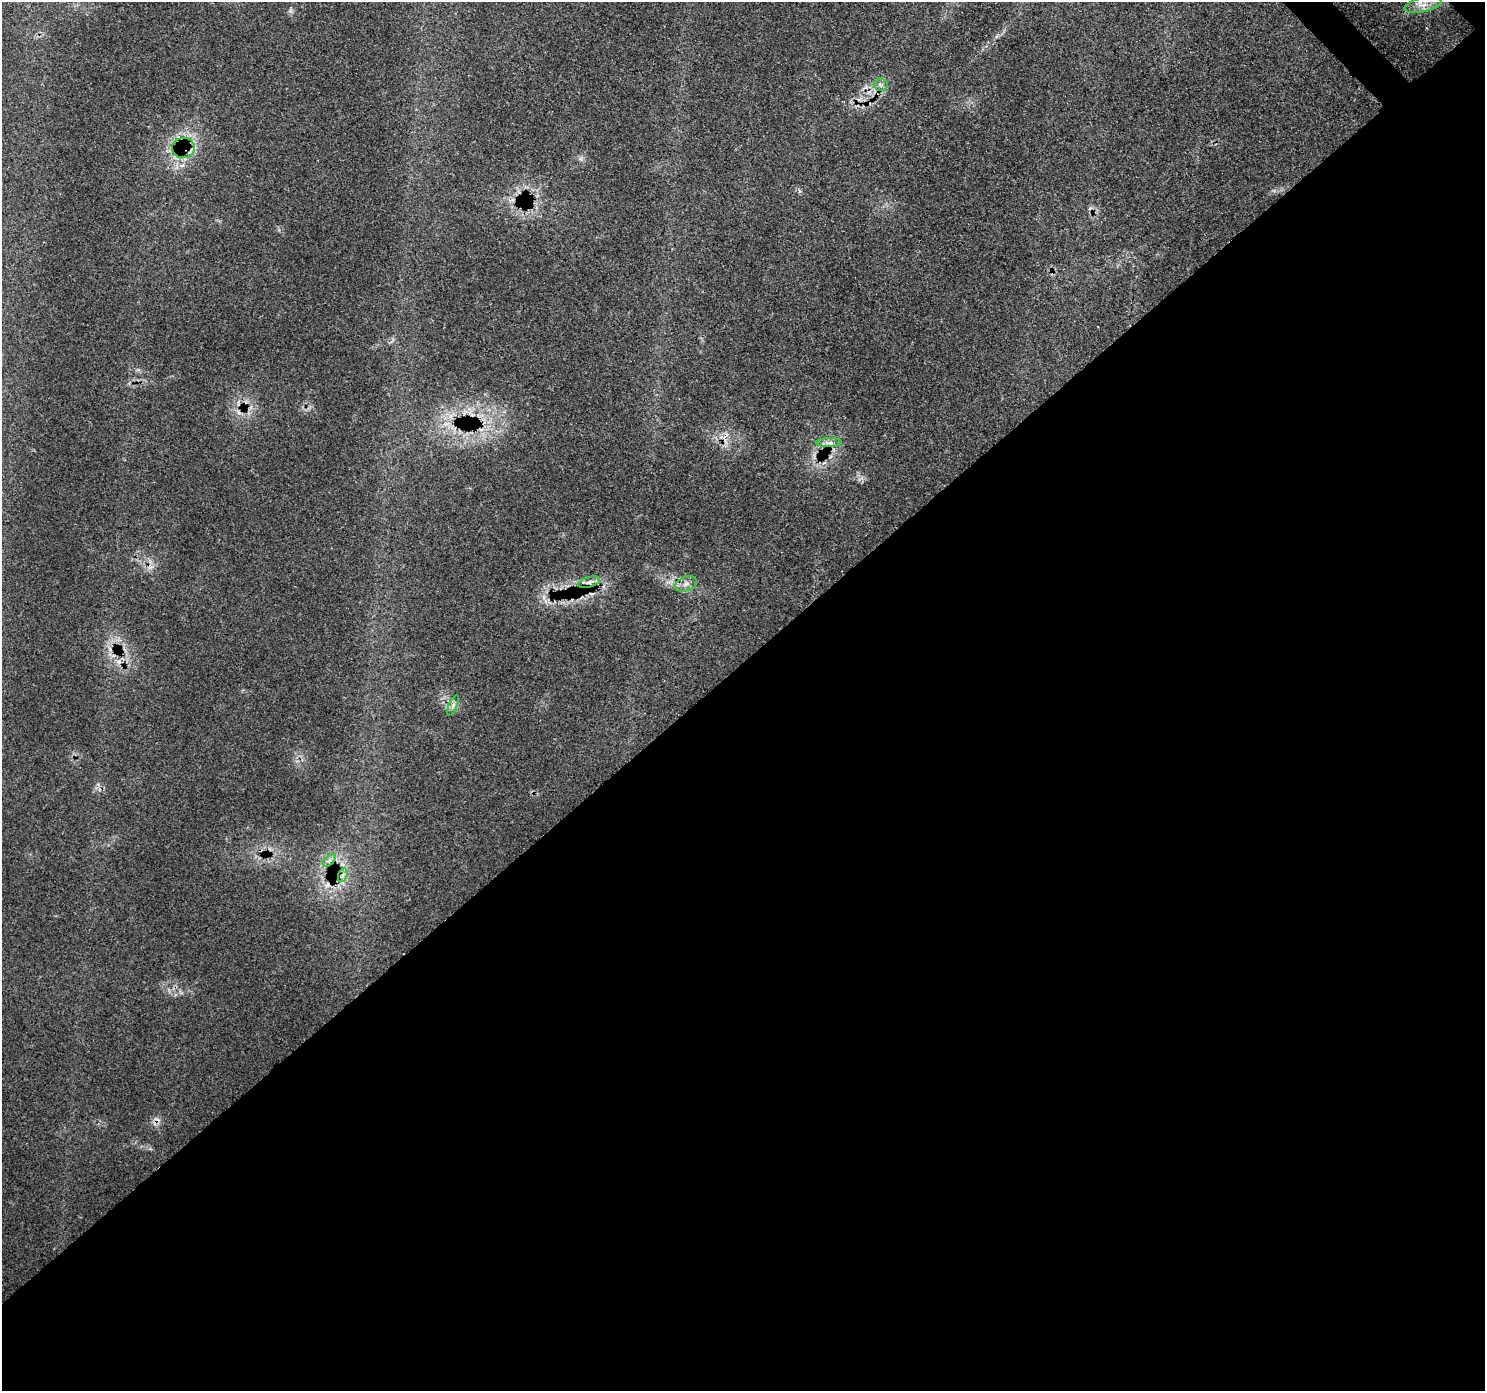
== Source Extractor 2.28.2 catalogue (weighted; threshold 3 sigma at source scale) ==
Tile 15 of 4 x 4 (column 3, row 4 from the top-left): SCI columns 3056-4538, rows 228-1616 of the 6114 x 6074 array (HDU 1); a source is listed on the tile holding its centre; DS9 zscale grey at full resolution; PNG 1487 x 1393 px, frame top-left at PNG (2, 2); each listed source drawn as its Kron ellipse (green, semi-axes under 4 px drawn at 4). Shown black and unused: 53% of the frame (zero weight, under 3 of 4 exposures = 8% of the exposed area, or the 3 px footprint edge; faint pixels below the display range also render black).
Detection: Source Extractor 2.28.2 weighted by HDU 2 'WHT'; one run over the whole footprint, this tile lists its part. Background 0.126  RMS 0.0044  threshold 0.0197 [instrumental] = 3 sigma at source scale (4.5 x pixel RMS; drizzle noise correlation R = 1.50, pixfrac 1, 0.0396/0.0396 arcsec/px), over >= 5 px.
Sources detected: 15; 6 cosmic-ray / hot-pixel residue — neither listed nor drawn; the other 9 listed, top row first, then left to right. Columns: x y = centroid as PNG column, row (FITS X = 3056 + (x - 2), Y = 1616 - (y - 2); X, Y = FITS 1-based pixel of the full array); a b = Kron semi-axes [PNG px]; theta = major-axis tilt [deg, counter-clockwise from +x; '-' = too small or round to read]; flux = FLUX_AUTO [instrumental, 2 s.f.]
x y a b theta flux
1423 5 19 7 13 5.5
881 85 6 6 - 1.3
183 148 11 10 - 3
829 443 12 4 0 1.9
589 582 11 5 17 1.8
686 584 11 7 22 2.4
453 705 11 4 68 1.4
329 860 7 4 45 1.2
343 875 7 4 71 1.1
Overlapping masked pixels (flux is a lower limit): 2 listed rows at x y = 183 148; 589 582
Isophote crosses this tile's border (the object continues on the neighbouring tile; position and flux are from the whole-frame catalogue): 1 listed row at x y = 1423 5